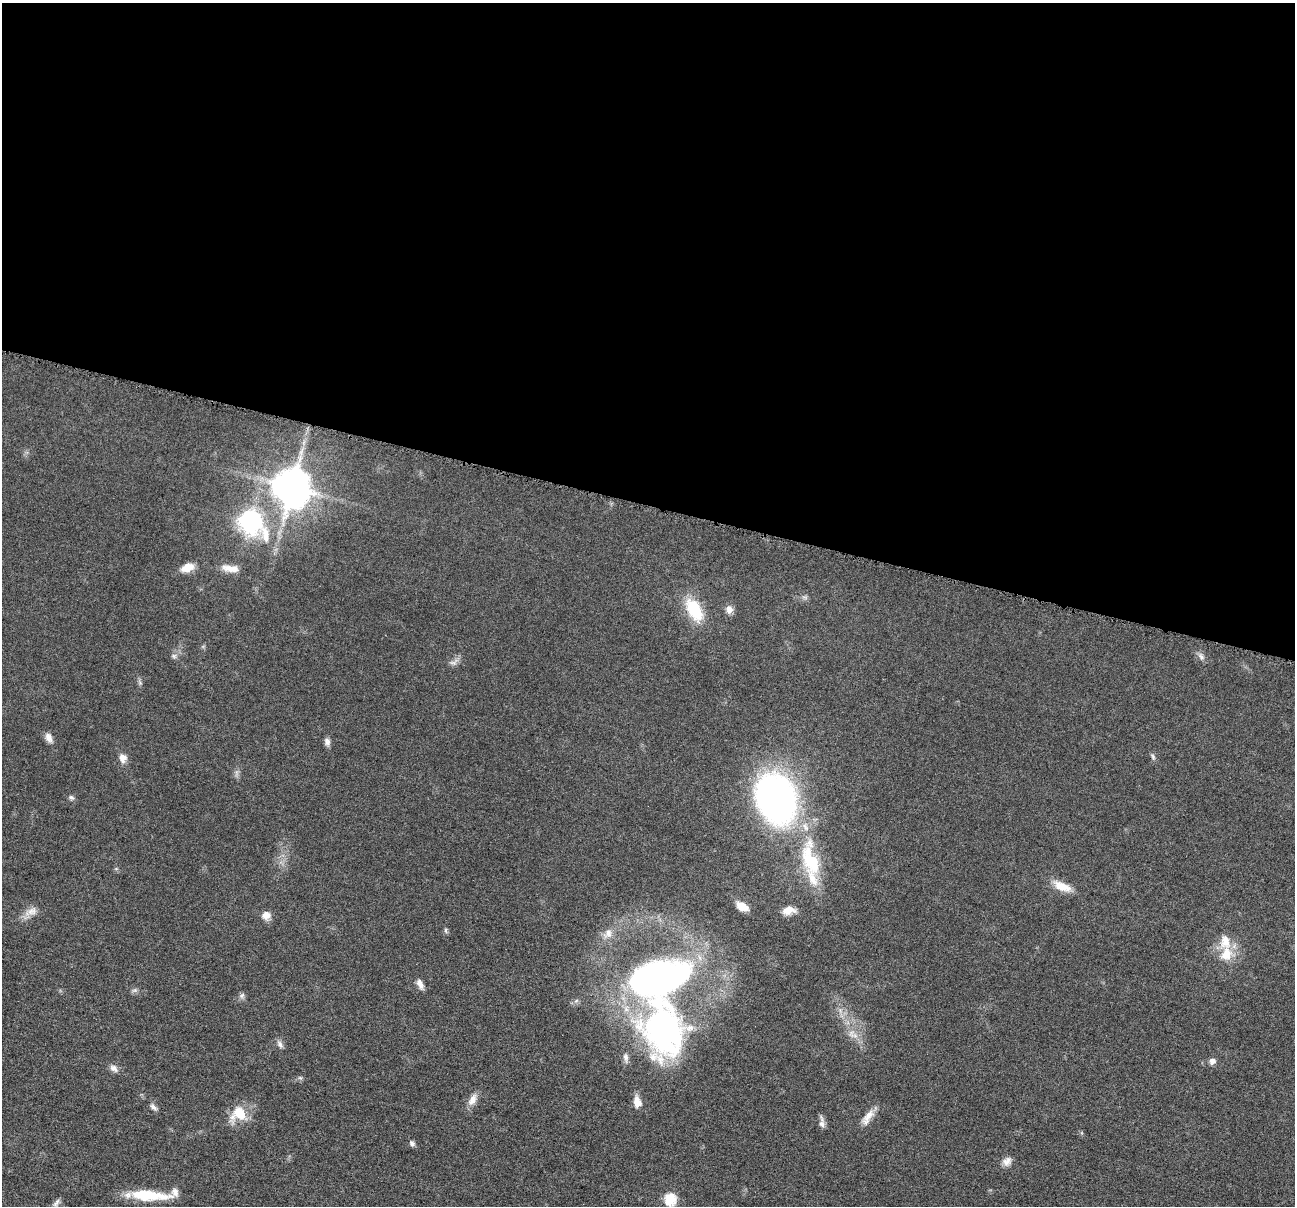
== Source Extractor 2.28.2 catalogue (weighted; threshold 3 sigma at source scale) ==
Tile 3 of 4 x 4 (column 3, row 1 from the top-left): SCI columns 2592-3884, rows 3867-5070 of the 5181 x 5200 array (HDU 1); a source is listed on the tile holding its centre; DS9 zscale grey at full resolution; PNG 1297 x 1208 px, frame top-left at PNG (2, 3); no overlay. Shown black and unused: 42% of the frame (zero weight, under 4 of 8 exposures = <1% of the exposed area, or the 3 px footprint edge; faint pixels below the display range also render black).
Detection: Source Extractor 2.28.2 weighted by HDU 2 'WHT'; one run over the whole footprint, this tile lists its part. Background 0.0363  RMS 0.0033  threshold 0.0133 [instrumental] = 3 sigma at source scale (4.09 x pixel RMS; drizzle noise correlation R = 1.36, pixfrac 0.8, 0.05/0.05 arcsec/px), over >= 5 px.
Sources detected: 52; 1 inside a brighter object's white glare — not listed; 5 inside a brighter listed object's ellipse — not listed separately; the other 46 listed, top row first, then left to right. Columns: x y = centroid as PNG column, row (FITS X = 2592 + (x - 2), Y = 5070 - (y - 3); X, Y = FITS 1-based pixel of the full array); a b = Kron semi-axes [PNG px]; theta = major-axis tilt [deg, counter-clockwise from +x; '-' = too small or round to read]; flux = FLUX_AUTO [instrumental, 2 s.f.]
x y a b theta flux
292 487 16 15 - 330
250 522 14 11 -44 82
187 568 16 9 21 3.8
230 568 24 8 -7 3.3
694 610 31 16 -62 13
729 610 8 7 - 2.6
174 656 8 6 -1 0.83
1201 656 12 7 -60 1.2
454 662 14 7 22 1.4
49 738 13 8 -66 1.9
327 742 10 7 -85 1.2
1153 757 9 5 -79 0.74
123 758 11 8 -75 2.3
71 797 8 6 -36 0.72
776 798 45 33 -71 120
810 860 61 24 -75 23
1062 886 25 10 -25 4.9
742 906 13 7 -32 4.4
788 910 15 9 12 3.2
31 911 20 10 24 3
266 915 10 9 - 2.4
446 930 8 4 -82 0.54
608 933 14 11 45 2.8
1226 954 21 16 73 7
661 977 56 34 19 110
420 984 12 7 -65 1.8
134 990 7 5 30 0.71
242 996 9 6 50 0.89
840 1010 7 5 -46 1
663 1030 61 49 -80 90
851 1033 12 8 86 2
280 1044 11 6 -56 1.2
1212 1061 8 7 - 1.3
114 1068 13 8 -36 1.5
300 1078 7 4 -19 0.46
472 1100 17 9 65 2.6
637 1102 14 9 -81 3
153 1107 11 6 -47 1.1
239 1113 21 18 14 7.7
868 1116 23 9 49 3.3
822 1122 15 6 -86 1.5
412 1144 7 6 - 0.91
1007 1161 13 11 40 2
149 1195 44 11 -4 13
670 1199 8 7 - 13
56 1203 14 6 60 1.2